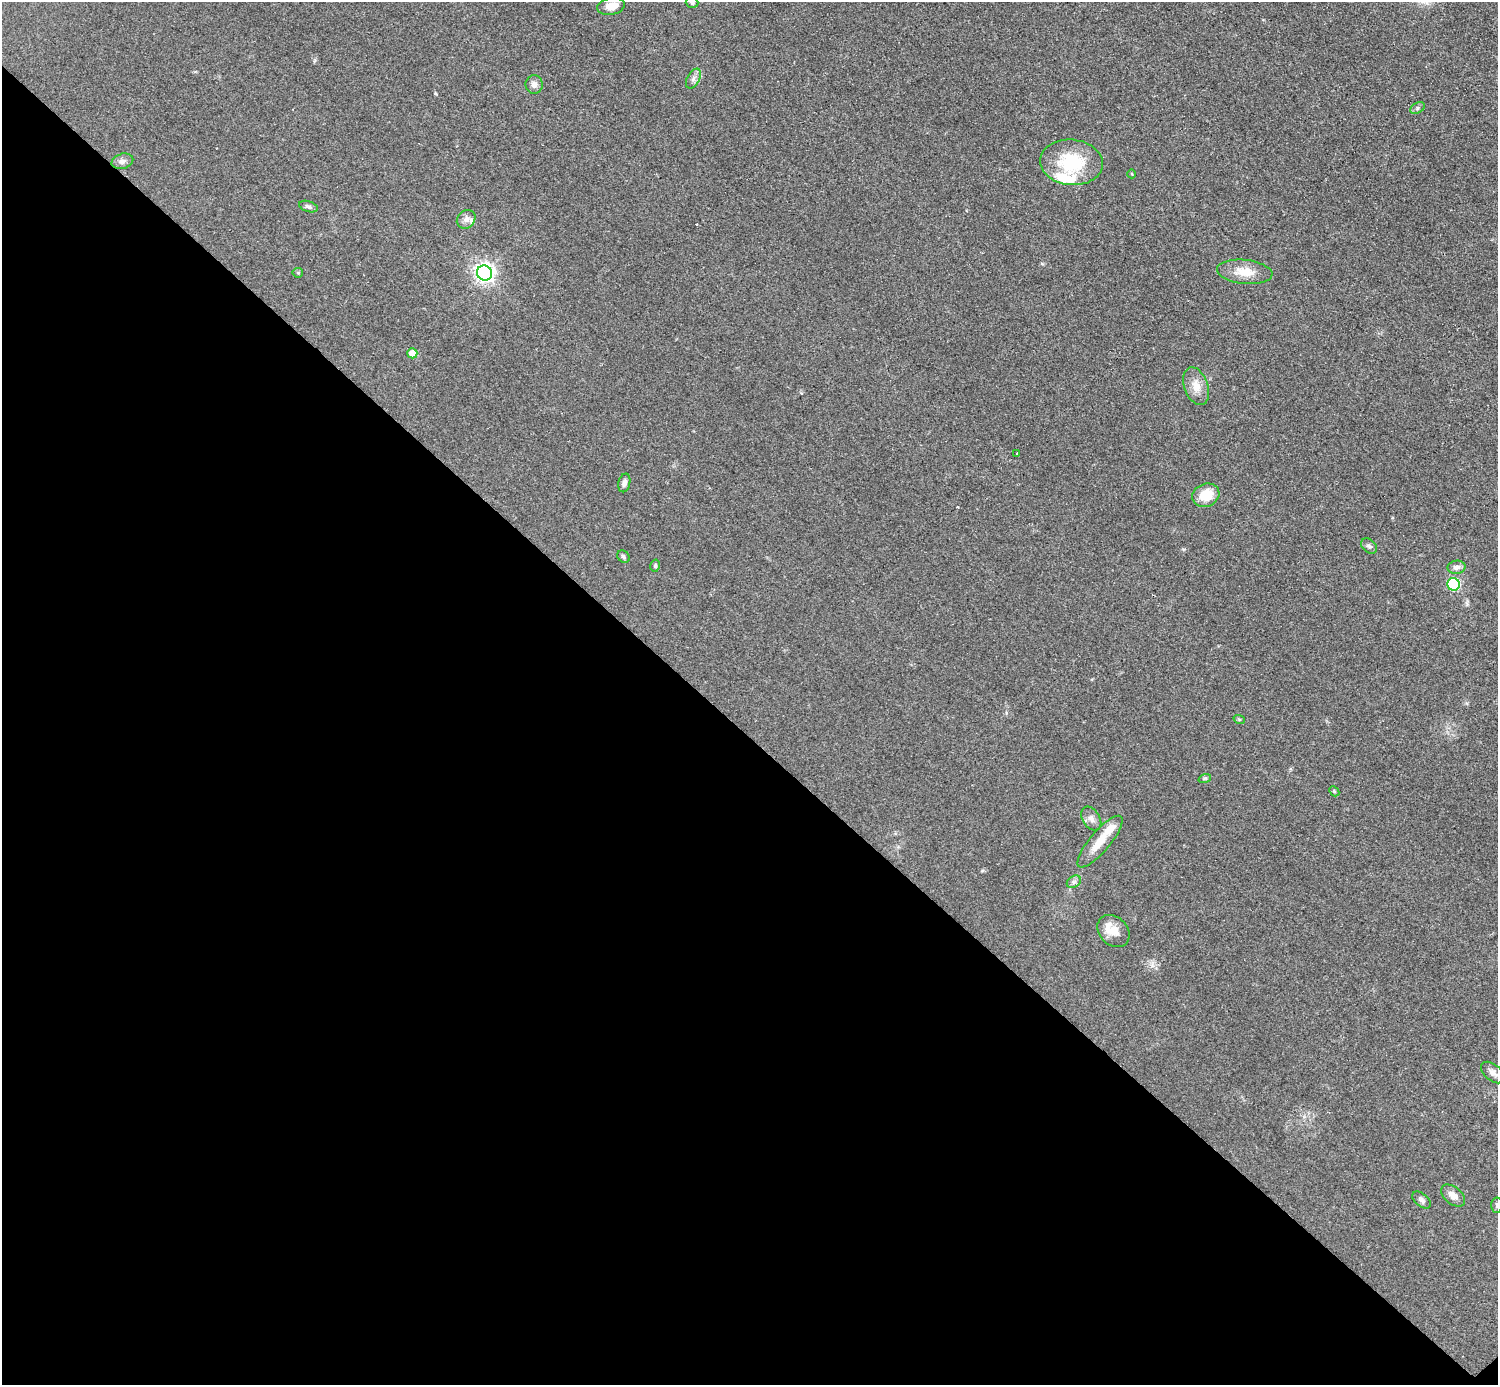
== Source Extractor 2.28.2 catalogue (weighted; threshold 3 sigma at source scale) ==
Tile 14 of 4 x 4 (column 2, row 4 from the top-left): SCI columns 1503-2998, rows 307-1689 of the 5992 x 5992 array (HDU 1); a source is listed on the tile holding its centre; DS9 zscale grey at full resolution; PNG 1500 x 1387 px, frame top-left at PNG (2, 2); each listed source drawn as its Kron ellipse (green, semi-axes under 4 px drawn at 4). Shown black and unused: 47% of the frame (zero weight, under 2 of 3 exposures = <1% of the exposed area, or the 3 px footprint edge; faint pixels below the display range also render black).
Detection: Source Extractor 2.28.2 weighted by HDU 2 'WHT'; one run over the whole footprint, this tile lists its part. Background 0.0555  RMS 0.0074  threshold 0.0333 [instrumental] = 3 sigma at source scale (4.5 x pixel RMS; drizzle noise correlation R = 1.50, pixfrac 1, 0.05/0.05 arcsec/px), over >= 5 px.
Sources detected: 39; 1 cosmic-ray / hot-pixel residue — neither listed nor drawn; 4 inside a brighter listed object's ellipse — not listed separately; the other 34 listed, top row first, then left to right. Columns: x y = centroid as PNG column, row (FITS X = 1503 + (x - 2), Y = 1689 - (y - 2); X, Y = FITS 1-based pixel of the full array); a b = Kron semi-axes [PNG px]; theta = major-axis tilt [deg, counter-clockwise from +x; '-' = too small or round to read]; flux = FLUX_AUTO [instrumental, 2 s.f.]
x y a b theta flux
692 2 6 5 - 1.8
611 6 14 8 10 8.7
693 79 11 6 61 2.9
534 84 9 8 - 3.9
1418 108 8 5 29 1.6
122 161 11 7 18 3.3
1071 162 31 23 -5 43
1132 174 4 3 - 0.56
308 207 9 5 -18 2.1
466 219 10 8 45 3.5
1245 272 28 12 -6 13
298 273 5 5 - 1
484 273 8 7 - 360
412 353 5 5 - 10
1196 386 19 12 -70 9
1017 453 3 3 - 23
624 483 9 6 76 2.8
1206 495 14 11 25 15
1369 546 9 6 -40 2.2
623 557 7 5 -45 1.5
655 566 6 4 77 1.1
1456 567 9 6 9 3.4
1453 584 6 6 - 73
1239 719 6 3 -18 0.85
1205 778 6 4 18 1.1
1334 791 6 4 -46 0.97
1091 819 13 8 -58 4
1100 842 32 10 50 15
1074 882 8 5 31 1.9
1113 931 18 14 -45 9.6
1493 1072 14 8 -40 3.9
1453 1195 14 8 -39 5.4
1422 1200 11 6 -39 2.5
1497 1205 7 6 - 1.8
Isophote crosses this tile's border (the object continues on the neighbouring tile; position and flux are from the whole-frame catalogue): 2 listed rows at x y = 692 2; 1497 1205